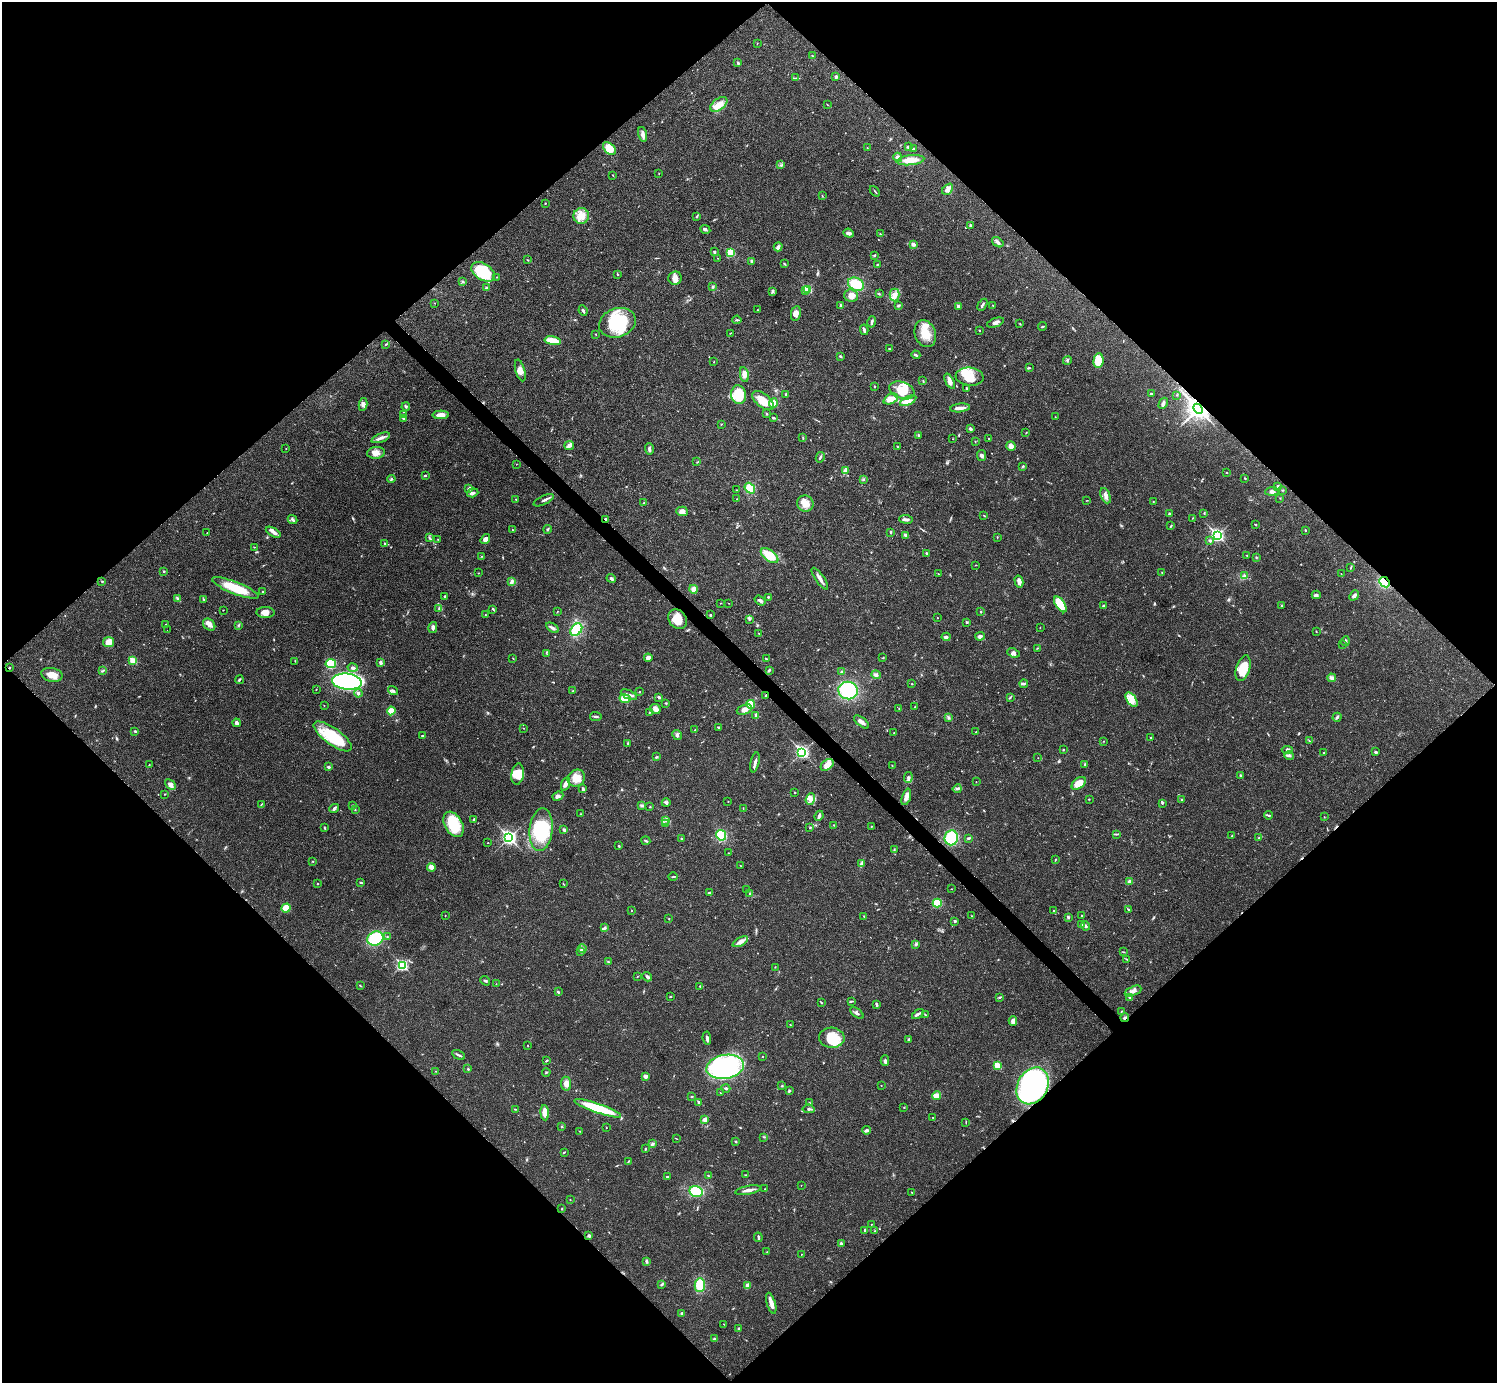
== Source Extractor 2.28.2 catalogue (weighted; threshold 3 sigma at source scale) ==
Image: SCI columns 1-5978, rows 158-5681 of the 5981 x 5980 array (HDU 1 of 3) = the unmasked area's bounding box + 8 px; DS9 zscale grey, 4 x 4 block average (1 PNG px = mean of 4 x 4 image px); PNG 1499 x 1385 px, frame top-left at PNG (2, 2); each listed source drawn as its Kron ellipse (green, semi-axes under 4 px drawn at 4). Shown black and unused: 51% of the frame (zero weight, under 3 of 4 exposures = <1% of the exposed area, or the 3 px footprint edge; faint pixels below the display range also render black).
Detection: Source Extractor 2.28.2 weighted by HDU 2 'WHT'. Background 0.0207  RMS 0.0022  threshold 0.01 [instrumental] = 3 sigma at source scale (4.5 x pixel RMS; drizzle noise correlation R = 1.50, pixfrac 1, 0.05/0.05 arcsec/px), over >= 5 px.
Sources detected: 619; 4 too faint to see at this stretch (4 x 4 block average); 3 inside a brighter object's white glare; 3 cosmic-ray / hot-pixel residue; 1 long thin detection or spike segment (spike, bleed or trail) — neither listed nor drawn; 7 coinciding with a brighter row at this scale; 39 inside a brighter listed object's ellipse — not listed separately; of the other 562, all 500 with FLUX_AUTO >= 0.405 (the completeness limit of this list) listed and drawn (62 fainter detections not listed), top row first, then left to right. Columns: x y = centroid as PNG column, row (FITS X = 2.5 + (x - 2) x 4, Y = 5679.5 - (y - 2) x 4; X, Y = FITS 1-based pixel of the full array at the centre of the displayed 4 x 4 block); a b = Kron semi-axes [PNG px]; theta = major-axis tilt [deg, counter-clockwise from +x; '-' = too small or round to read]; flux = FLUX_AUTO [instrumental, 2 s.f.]
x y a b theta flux
757 43 2 2 - 0.56
812 56 2 2 - 0.62
738 63 4 3 - 1.8
836 77 3 2 - 2.6
796 78 3 2 - 1.2
719 104 10 5 36 13
828 105 2 2 - 0.47
643 134 7 3 -73 4.5
908 147 2 2 - 3.1
609 148 7 5 -46 22
867 148 2 2 - 0.59
913 149 3 2 - 0.98
898 157 5 3 - 4.6
910 160 14 5 6 19
780 165 2 2 - 0.51
659 173 2 2 - 0.49
613 175 3 2 - 0.71
948 189 6 4 48 5.7
875 191 6 2 -49 1.1
822 195 2 2 - 0.47
545 203 2 2 - 0.73
581 216 8 7 - 14
697 216 3 2 - 1.4
971 225 3 2 - 1.2
705 230 5 3 - 2.3
849 233 5 3 - 4.1
880 234 2 2 - 1
998 242 6 3 -36 3.4
913 244 4 2 - 4.3
778 247 5 4 - 3
714 252 2 2 - 3.5
730 253 3 3 - 23
874 255 3 2 - 1.5
718 258 2 2 - 0.52
527 260 2 2 - 0.7
752 261 3 3 - 2.7
785 264 3 2 - 1.2
877 264 3 2 - 0.85
483 272 13 8 -33 58
617 274 3 2 - 0.77
497 277 3 2 - 0.85
675 278 7 6 - 7.1
463 281 3 2 - 1.2
856 284 8 6 -25 33
713 287 3 2 - 1.5
487 288 2 2 - 6.6
807 289 3 2 - 60
805 291 2 2 - 7.9
772 292 4 2 - 1.3
879 294 2 2 - 0.93
895 295 6 5 - 6.2
851 296 7 6 - 11
435 303 2 2 - 0.65
840 305 3 2 - 1.1
898 305 3 2 - 1.9
982 305 6 2 59 2.8
993 305 2 2 - 0.69
958 306 2 2 - 7.6
758 310 2 2 - 0.49
583 311 5 2 - 2.4
796 313 7 5 78 9.1
737 320 4 2 - 1.6
872 322 5 2 - 2.4
617 323 19 14 20 75
995 323 9 4 20 4.8
1020 324 2 2 - 1
1043 326 4 2 - 1.3
864 330 5 3 - 2.8
979 330 2 2 - 1.1
730 333 2 2 - 0.48
596 334 2 2 - 0.65
925 334 14 10 -68 27
553 341 8 3 -10 37
386 344 3 2 - 0.85
889 349 2 2 - 0.96
916 355 5 2 - 2.2
840 356 4 2 - 1.4
1067 360 4 2 - 1.4
1098 361 7 5 85 32
714 362 2 2 - 0.45
1029 368 3 2 - 1.3
520 370 11 4 -73 7.7
744 374 7 4 -80 7.2
970 377 14 9 -6 22
923 380 2 2 - 0.61
950 381 8 4 -60 6.9
874 386 2 2 - 1
967 388 3 2 - 0.97
902 390 13 8 -20 24
786 394 3 2 - 1.7
1151 394 4 2 - 1.9
739 395 9 7 -80 43
1177 395 2 2 - 0.79
891 399 8 5 24 9.8
763 401 12 6 -40 23
908 401 9 4 26 7.8
773 403 5 4 - 16
1163 403 6 3 61 2.9
363 404 6 3 80 4
406 407 4 2 - 1.8
960 408 10 2 6 8.5
1198 409 5 4 - 780
404 414 2 2 - 0.6
767 414 2 2 - 1.1
441 415 8 3 1 9.2
1055 417 2 2 - 0.53
774 418 4 2 - 2.1
404 419 2 2 - 1.2
721 424 3 2 - 0.82
970 429 3 2 - 3.2
1026 433 2 2 - 0.72
918 435 3 2 - 1.6
803 437 2 2 - 1.1
381 438 10 3 21 5.1
989 438 2 2 - 0.65
953 439 2 2 - 0.5
975 441 2 2 - 0.56
569 446 5 4 - 4
1011 446 5 4 - 6.9
898 447 3 2 - 1.1
286 449 2 2 - 0.41
649 449 6 3 -89 3
376 453 9 6 7 8.7
981 456 5 3 - 2.7
820 457 5 2 - 2.2
697 462 2 2 - 0.45
516 464 2 2 - 0.55
1023 466 4 2 - 1.1
845 471 4 3 - 3.3
1226 473 2 2 - 0.58
425 475 3 2 - 1.4
1245 478 3 2 - 0.88
391 479 4 2 - 1.5
864 480 2 2 - 0.84
1278 487 3 2 - 3.1
469 488 4 2 - 2.1
750 488 6 4 -50 23
736 490 2 2 - 0.6
1282 490 2 2 - 0.59
1272 491 6 3 6 4.1
473 493 6 3 19 3.5
1105 496 8 4 -65 6.1
1280 498 2 2 - 0.53
516 499 2 2 - 0.74
737 499 2 2 - 0.46
544 500 11 2 25 3.8
1087 500 2 2 - 0.57
1153 501 2 2 - 0.62
644 503 2 2 - 0.56
805 503 8 8 - 14
682 511 5 4 - 6.8
1170 514 3 2 - 2.5
1204 514 2 2 - 0.53
984 515 2 2 - 0.69
1192 518 2 2 - 0.7
606 519 3 2 - 2.3
906 519 7 3 -6 3.4
292 520 5 2 - 3.1
1255 524 2 2 - 0.92
1171 526 3 2 - 1.1
547 529 4 2 - 1.7
513 530 2 2 - 0.72
1305 530 3 2 - 1.1
273 532 8 4 -29 5.2
891 532 3 2 - 1.6
207 533 2 2 - 0.51
906 535 4 2 - 4.3
1217 535 3 3 - 230
997 537 3 2 - 0.79
429 538 2 2 - 0.98
438 539 2 2 - 0.44
485 539 6 4 53 5.3
1209 540 3 2 - 2
384 544 3 2 - 0.99
254 547 2 2 - 0.56
927 553 3 2 - 1.5
1247 555 3 2 - 0.77
481 556 2 2 - 0.81
770 556 10 5 -36 25
1256 557 2 2 - 0.87
976 565 2 2 - 0.59
1351 567 3 2 - 0.84
164 571 2 2 - 1.9
1162 572 2 2 - 0.94
478 573 2 2 - 0.51
938 574 3 2 - 0.61
1341 574 2 2 - 0.44
1245 576 3 2 - 1.3
611 578 5 3 - 2.7
820 579 13 3 -55 6.2
102 581 2 2 - 1.1
1019 581 6 3 -76 8.1
512 582 4 3 - 3.4
1385 582 6 4 -44 34
235 588 25 6 -21 45
694 589 4 4 - 5.7
262 592 3 2 - 1.1
1316 595 4 2 - 2
1354 595 5 3 - 4.3
445 596 3 2 - 1.3
768 597 2 2 - 1.3
177 599 3 2 - 1.6
204 599 3 2 - 1
760 601 6 3 -35 3.5
720 603 2 2 - 0.62
729 603 2 2 - 0.43
1060 604 9 4 -56 50
1104 606 3 2 - 1.9
1281 606 3 2 - 0.83
439 608 3 2 - 1.6
493 609 4 2 - 1.3
223 610 2 2 - 0.55
557 612 3 2 - 0.71
981 612 2 2 - 1.1
266 613 9 5 -1 7.9
485 615 2 2 - 0.7
711 615 2 2 - 1.7
937 618 2 2 - 0.83
677 619 10 8 -53 23
749 619 3 2 - 1
967 622 3 2 - 1.2
165 624 2 2 - 0.42
209 625 7 5 -43 6.4
239 625 3 2 - 1.1
433 627 5 3 - 3.6
552 628 7 2 -31 3.4
1040 628 2 2 - 0.45
167 630 2 2 - 0.42
576 630 7 5 47 40
1316 631 2 2 - 0.65
759 634 2 2 - 0.73
980 636 5 3 - 4.4
946 637 4 3 - 3.2
1345 641 5 2 - 2.1
108 642 5 5 - 12
1343 644 2 2 - 0.61
1037 648 3 2 - 1
546 653 2 2 - 0.64
1014 653 6 4 -24 4.6
513 658 2 2 - 0.75
648 658 4 4 - 5.6
883 658 2 2 - 0.8
766 659 4 2 - 1.1
133 661 2 2 - 37
295 661 2 2 - 0.43
381 662 3 2 - 3.7
331 664 5 4 - 56
9 667 2 2 - 0.96
353 668 5 3 - 2.5
1243 668 13 7 72 32
769 670 3 2 - 2.4
103 671 2 2 - 0.69
842 672 3 2 - 2.9
52 675 11 6 -11 14
876 675 5 3 - 3.2
1332 678 4 3 - 4.4
239 680 4 2 - 1.8
347 682 15 8 -5 340
911 684 2 2 - 0.46
1024 684 4 2 - 2.1
316 690 2 2 - 0.55
848 690 9 8 - 86
393 691 5 2 - 2.5
573 691 2 2 - 0.69
639 692 2 2 - 0.81
358 693 4 3 - 3.1
629 695 9 2 -23 3.8
766 695 2 2 - 0.95
659 697 2 2 - 2.6
1010 697 3 2 - 1.3
625 699 5 3 - 27
1132 700 8 4 -54 10
666 703 3 2 - 1.2
751 704 4 4 - 36
324 705 2 2 - 0.55
915 707 2 2 - 0.85
655 709 5 5 - 5.9
899 709 2 2 - 0.72
744 710 8 5 20 8.1
391 711 4 3 - 21
649 713 2 2 - 0.67
756 715 3 3 - 2.4
596 717 6 2 -7 2.4
948 717 3 3 - 2.5
1337 717 4 2 - 2.7
862 722 9 3 -39 7.2
236 723 4 2 - 5.1
718 727 3 2 - 1.3
524 728 2 2 - 0.43
695 730 3 2 - 0.65
135 731 3 2 - 2
976 732 2 2 - 0.47
894 733 2 2 - 0.95
422 735 3 2 - 1
677 735 5 3 - 2.7
333 736 22 8 -36 55
1150 738 2 2 - 0.66
1104 741 2 2 - 0.56
1309 741 3 2 - 0.85
628 744 3 2 - 0.94
1063 750 2 2 - 0.92
1287 750 6 4 -7 3.6
802 752 3 2 - 280
1324 752 2 2 - 0.72
1376 752 3 2 - 2.2
1289 755 5 3 - 2.6
657 757 4 2 - 1.3
1038 758 2 2 - 0.46
755 762 10 2 78 4.4
149 765 2 2 - 0.68
827 765 7 5 37 12
892 765 2 2 - 0.65
1085 765 3 2 - 1.7
328 767 3 2 - 2
518 774 10 6 82 17
1240 776 3 2 - 1.1
576 778 9 8 - 19
908 778 6 3 82 3.6
976 782 2 2 - 0.56
1079 783 8 5 40 18
565 784 7 4 72 4.9
170 785 6 4 -43 5.3
583 789 3 2 - 3.2
957 789 4 2 - 2
795 792 2 2 - 1.2
164 794 2 2 - 0.53
558 796 5 3 - 3.4
906 797 9 3 72 9.1
810 799 6 4 69 6.8
1089 799 2 2 - 0.74
1182 800 2 2 - 1.4
728 801 2 2 - 0.52
666 803 4 2 - 2.1
1162 803 4 2 - 1.2
261 805 4 2 - 0.84
352 805 2 2 - 0.45
642 805 4 3 - 2.5
650 807 2 2 - 0.93
334 808 5 2 - 2.9
743 808 2 2 - 0.54
355 810 2 2 - 0.57
580 814 2 2 - 0.69
1268 815 4 2 - 1.7
819 816 5 2 - 3.2
1324 817 2 2 - 0.5
474 820 4 2 - 1.7
665 820 4 3 - 2.9
666 823 2 2 - 0.75
453 824 14 8 -59 45
834 825 2 2 - 0.7
872 826 2 2 - 0.54
810 827 3 2 - 0.96
324 828 3 2 - 0.98
541 830 21 11 84 60
564 830 4 3 - 2.4
1117 834 3 2 - 1.2
721 835 5 4 - 44
1232 835 2 2 - 0.56
1259 837 2 2 - 0.48
509 838 3 3 - 360
681 838 2 2 - 0.81
951 838 7 6 - 57
969 838 3 2 - 1.9
646 841 4 2 - 2.1
488 843 2 2 - 0.46
619 846 3 2 - 1.1
894 850 3 2 - 1.3
728 853 2 2 - 0.41
1055 859 3 2 - 0.95
313 861 2 2 - 0.66
862 863 4 2 - 2
740 866 2 2 - 0.47
431 867 4 4 - 8
673 877 5 2 - 1.4
1130 881 4 3 - 3.6
360 882 3 2 - 1.4
318 883 2 2 - 0.63
563 884 2 2 - 0.44
746 889 2 2 - 0.41
951 889 2 2 - 0.41
709 893 3 2 - 1
750 894 2 2 - 2.6
937 903 4 4 - 25
286 908 5 4 - 24
1129 909 2 2 - 0.76
632 911 2 2 - 0.53
1053 911 2 2 - 0.71
445 915 2 2 - 0.47
1082 915 3 2 - 1.3
864 916 2 2 - 0.64
971 916 2 2 - 0.49
1068 917 3 2 - 2.4
669 919 2 2 - 0.61
955 921 3 2 - 2.3
1082 924 3 3 - 2.5
1085 926 4 3 - 2.6
605 928 3 2 - 1.7
387 937 2 2 - 0.8
375 938 8 7 - 72
740 942 8 4 29 6.5
916 944 3 3 - 1.8
582 949 4 2 - 2.4
580 952 2 2 - 0.7
1123 952 3 2 - 0.95
1127 959 2 2 - 0.71
608 962 3 2 - 1.7
402 965 3 2 - 150
775 967 2 2 - 0.59
637 976 2 2 - 0.69
647 977 5 3 - 2.7
485 981 5 2 - 1.7
496 984 2 2 - 0.53
360 986 4 2 - 0.95
700 986 2 2 - 1.1
1133 991 9 4 24 5.5
558 992 3 2 - 1.6
671 997 2 2 - 0.76
1000 997 3 2 - 1.4
1130 998 3 2 - 1.6
852 1001 3 2 - 0.9
821 1002 3 2 - 1.1
877 1005 3 2 - 2.9
1122 1011 2 2 - 0.67
857 1013 8 2 -38 3.2
918 1014 7 2 35 3.1
925 1015 2 2 - 1.3
1125 1018 4 2 - 2
1013 1021 4 3 - 5.8
790 1025 2 2 - 0.43
707 1038 6 2 -83 3.9
832 1038 13 10 -2 39
908 1039 3 2 - 1.2
528 1046 2 2 - 0.56
458 1055 7 2 -29 2.6
762 1056 2 2 - 0.53
547 1060 4 2 - 1.2
885 1061 5 3 - 3.5
997 1065 2 2 - 40
725 1067 19 12 10 190
468 1069 2 2 - 1.3
436 1071 2 2 - 0.44
546 1072 4 2 - 1.3
645 1076 3 3 - 4.8
566 1084 7 5 -82 8.1
881 1085 2 2 - 0.45
782 1086 2 2 - 0.76
1033 1086 19 15 60 330
726 1088 4 2 - 1.7
789 1091 4 2 - 1.4
720 1093 2 2 - 0.49
936 1096 4 3 - 19
692 1097 2 2 - 1.2
699 1102 2 2 - 7.7
809 1103 3 2 - 0.8
904 1107 3 2 - 0.79
598 1108 24 4 -19 70
515 1109 3 2 - 1.2
809 1109 6 3 -6 3.4
545 1113 7 3 -86 15
933 1118 2 2 - 1.1
705 1120 4 3 - 5
966 1122 2 2 - 0.63
562 1127 3 2 - 1.4
606 1128 2 2 - 0.45
866 1130 4 3 - 2.8
580 1131 2 2 - 0.51
763 1137 2 2 - 0.61
677 1139 2 2 - 0.43
735 1141 3 2 - 1.2
652 1144 3 2 - 1.3
645 1149 3 2 - 1.3
564 1152 3 2 - 0.77
628 1161 3 2 - 0.59
745 1175 3 2 - 1
667 1176 3 2 - 1
709 1176 3 2 - 1.1
801 1185 2 2 - 0.52
764 1189 2 2 - 0.47
748 1190 13 2 11 7.1
696 1191 7 5 -13 41
911 1192 2 2 - 0.64
570 1200 2 2 - 0.46
562 1209 2 2 - 0.91
871 1224 2 2 - 0.59
865 1230 3 2 - 2.3
875 1231 2 2 - 0.62
589 1236 3 2 - 4.1
758 1237 5 2 - 2.3
841 1243 4 2 - 2.4
767 1252 2 2 - 0.6
801 1254 2 2 - 0.45
646 1261 3 3 - 1.7
661 1285 3 2 - 1.3
700 1285 7 5 89 31
748 1286 4 3 - 9.2
771 1303 11 3 -74 9
681 1313 3 2 - 1.2
724 1324 2 2 - 0.59
739 1329 2 2 - 2.9
714 1339 2 2 - 0.66
Overlapping masked pixels (flux is a lower limit): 8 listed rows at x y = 1198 409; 606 519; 1385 582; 677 619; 9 667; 766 695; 1125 1018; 1033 1086
Diffuse or blended objects may show on this block-average render without a row.